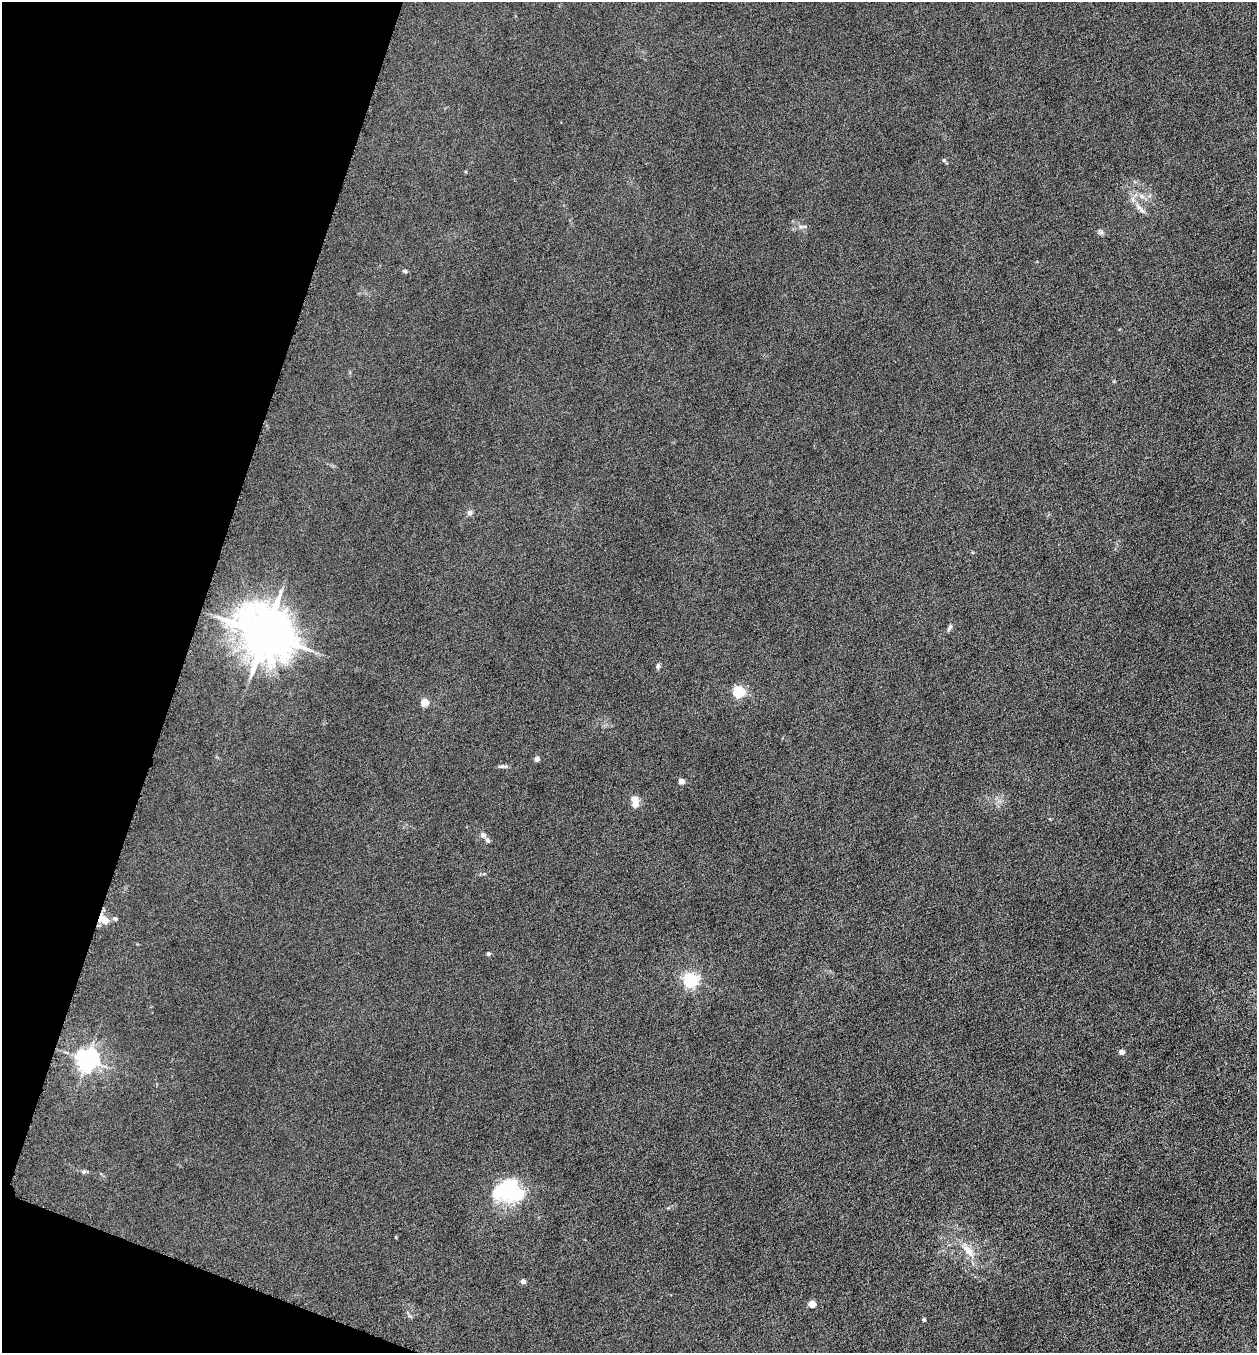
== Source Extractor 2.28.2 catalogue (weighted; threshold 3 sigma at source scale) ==
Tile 9 of 4 x 4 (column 1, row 3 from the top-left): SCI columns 141-1395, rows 1356-2706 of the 5429 x 5413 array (HDU 1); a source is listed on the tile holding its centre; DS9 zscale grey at full resolution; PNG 1259 x 1355 px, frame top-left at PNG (2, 2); no overlay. Shown black and unused: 16% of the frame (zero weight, under 4 of 8 exposures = <1% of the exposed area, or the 3 px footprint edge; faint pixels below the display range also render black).
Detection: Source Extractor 2.28.2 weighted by HDU 2 'WHT'; one run over the whole footprint, this tile lists its part. Background 0.0481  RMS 0.0055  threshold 0.0225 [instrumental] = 3 sigma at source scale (4.09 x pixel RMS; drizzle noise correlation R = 1.36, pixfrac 0.8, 0.05/0.05 arcsec/px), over >= 5 px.
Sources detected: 31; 2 inside a brighter object's white glare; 1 cosmic-ray / hot-pixel residue — not listed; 1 inside a brighter listed object's ellipse — not listed separately; the other 27 listed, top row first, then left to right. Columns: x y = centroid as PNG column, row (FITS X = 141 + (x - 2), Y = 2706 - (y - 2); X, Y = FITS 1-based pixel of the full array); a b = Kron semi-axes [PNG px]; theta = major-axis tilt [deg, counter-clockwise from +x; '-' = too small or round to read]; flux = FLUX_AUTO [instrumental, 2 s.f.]
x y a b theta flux
944 160 6 4 -42 0.76
1142 196 9 6 -28 2.2
1139 207 13 6 -43 2.9
405 271 6 4 -11 0.96
469 512 7 7 - 1.6
950 627 11 5 61 1.3
266 634 15 13 -39 2700
658 666 7 5 66 1.2
739 692 5 5 - 67
425 703 5 5 - 12
537 759 4 4 - 3.2
502 766 10 5 0 1.3
681 781 4 4 - 5
635 801 12 8 -80 5.4
483 835 7 6 - 1.7
115 918 6 5 - 1.2
105 920 15 9 -59 4.6
488 954 5 4 - 0.87
690 980 6 6 - 130
1121 1052 4 4 - 3.9
87 1060 7 7 - 410
83 1172 7 5 17 0.95
504 1191 29 24 9 31
968 1250 21 9 -50 7
523 1281 4 4 - 3.1
812 1304 5 4 - 9.7
924 1319 4 4 - 0.91